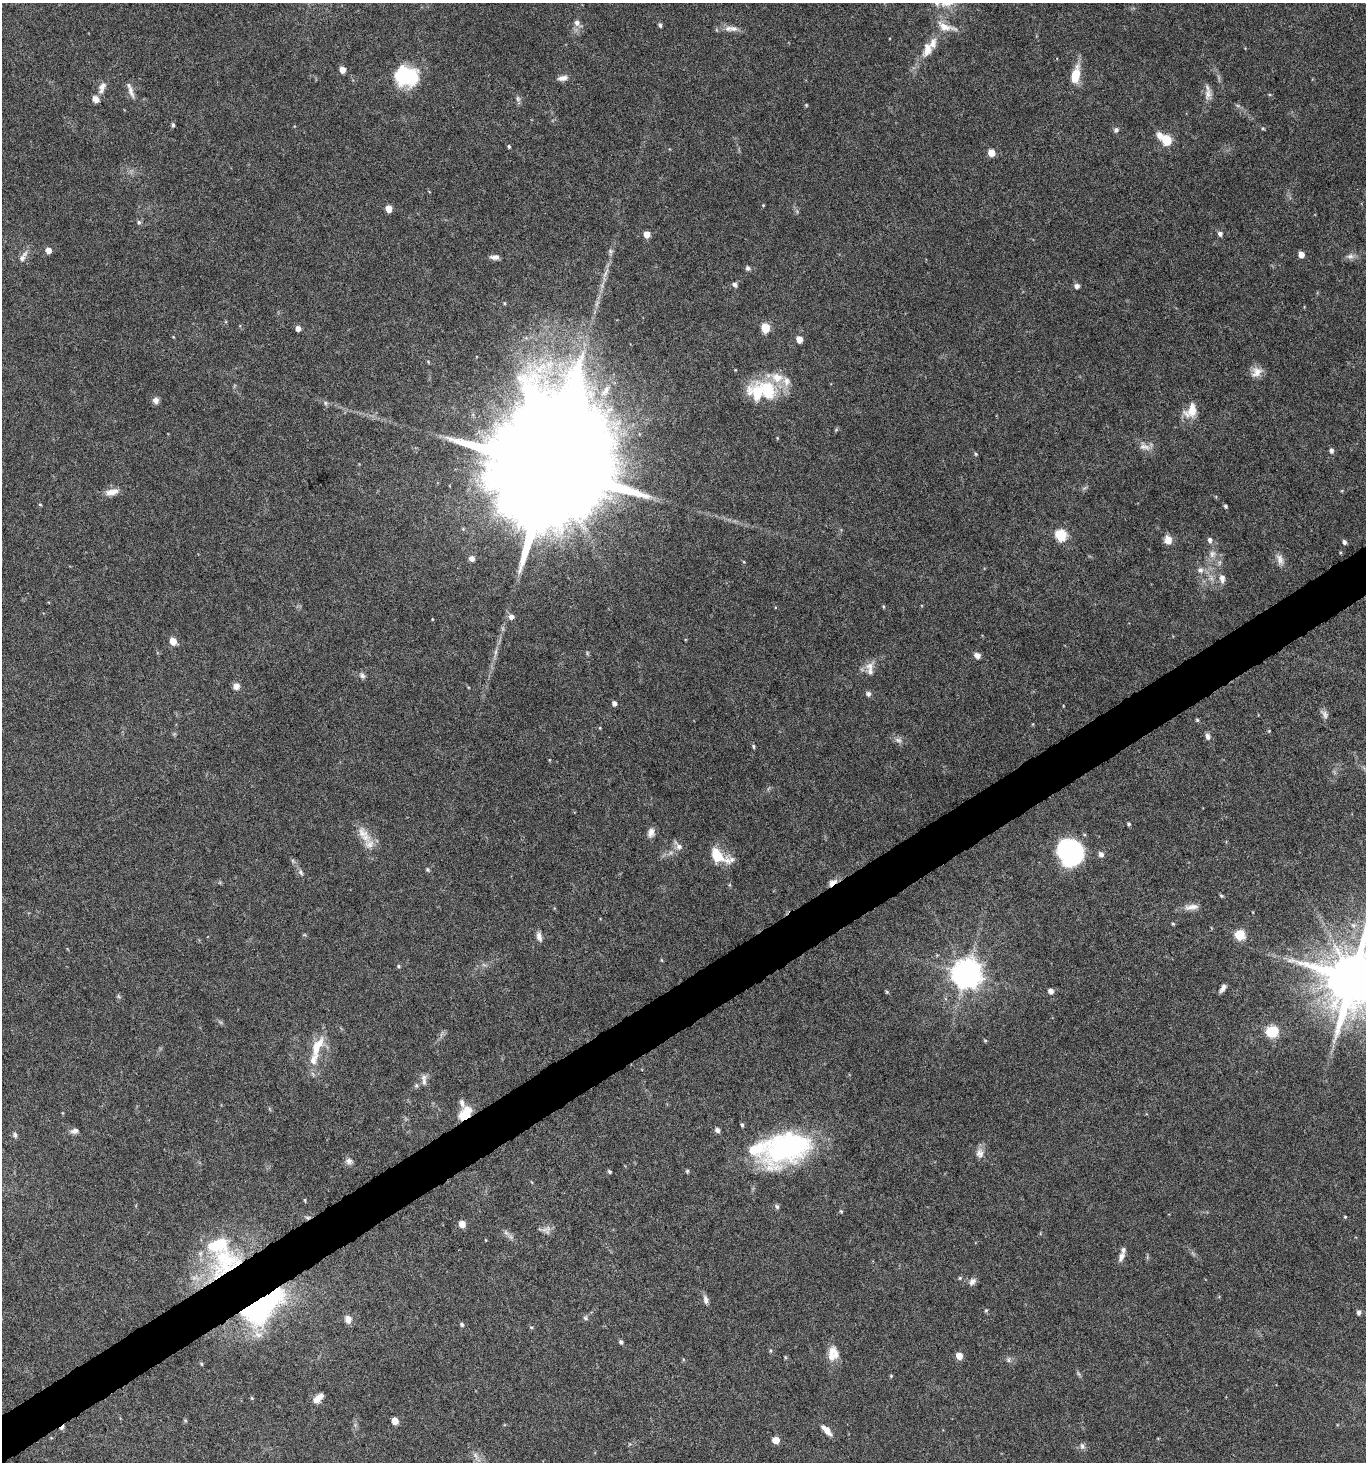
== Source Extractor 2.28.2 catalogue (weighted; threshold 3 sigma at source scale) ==
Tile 7 of 4 x 4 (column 3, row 2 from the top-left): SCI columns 2908-4271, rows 2923-4382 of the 5751 x 5852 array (HDU 1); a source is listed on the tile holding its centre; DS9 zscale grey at full resolution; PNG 1368 x 1464 px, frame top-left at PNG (2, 3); no overlay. Shown black and unused: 3% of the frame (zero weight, under 5 of 10 exposures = <1% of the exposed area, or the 3 px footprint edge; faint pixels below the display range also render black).
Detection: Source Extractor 2.28.2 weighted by HDU 2 'WHT'; one run over the whole footprint, this tile lists its part. Background 0.0317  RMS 0.0015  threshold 0.00604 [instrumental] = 3 sigma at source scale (4.09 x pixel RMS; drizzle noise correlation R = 1.36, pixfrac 0.8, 0.0396/0.0396 arcsec/px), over >= 5 px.
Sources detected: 170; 1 too faint to see at this stretch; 1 inside a brighter object's white glare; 1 cosmic-ray / hot-pixel residue — not listed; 12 inside a brighter listed object's ellipse — not listed separately; the other 155 listed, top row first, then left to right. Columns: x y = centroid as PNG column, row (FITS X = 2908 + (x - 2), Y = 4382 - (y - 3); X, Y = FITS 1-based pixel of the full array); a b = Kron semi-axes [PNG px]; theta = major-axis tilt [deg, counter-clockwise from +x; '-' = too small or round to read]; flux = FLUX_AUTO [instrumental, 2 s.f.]
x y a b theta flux
577 23 8 7 - 0.67
660 25 6 4 -62 0.29
946 27 28 9 -16 1.7
733 28 13 8 6 0.86
927 49 20 11 75 1.9
342 70 5 4 - 1.7
1075 75 20 9 80 3
407 76 26 20 -9 8
563 78 13 7 8 0.73
102 87 16 8 68 0.92
131 91 20 6 -75 0.85
1208 94 16 9 84 0.97
518 99 8 6 -75 0.38
806 105 5 4 - 0.14
173 125 6 4 -80 0.27
1263 129 5 3 - 0.14
1116 130 7 6 - 0.39
1159 135 11 8 -72 0.86
1167 140 6 5 - 8.3
509 147 5 4 - 0.2
991 152 5 5 - 2.2
763 205 4 4 - 0.12
388 209 5 5 - 1.7
139 222 6 5 - 0.25
647 234 5 5 - 1.6
1220 234 6 5 - 0.44
48 250 5 5 - 1.1
610 251 7 6 - 0.35
1301 254 5 4 - 1.2
1350 256 10 7 9 0.61
23 257 18 7 58 0.84
495 257 12 6 0 0.59
748 268 6 6 - 0.36
605 273 15 5 64 0.74
735 284 7 5 -62 0.39
1077 286 5 5 - 0.6
504 303 5 3 - 0.12
298 328 5 5 - 0.81
765 328 5 5 - 5.7
799 339 5 5 - 1.6
428 362 5 4 - 0.14
1256 372 14 12 39 1.3
786 381 14 10 -76 1.3
768 390 26 18 -70 5.9
605 391 18 8 59 1.4
155 400 8 7 - 0.59
325 403 6 4 -89 0.24
1191 410 20 13 60 2.3
836 430 6 4 19 0.16
1145 447 17 8 -15 1
1331 450 6 5 - 0.43
975 454 5 4 - 0.18
549 467 43 26 -68 9000
112 492 18 8 12 1.2
40 504 5 3 - 0.13
1225 506 4 3 - 0.25
1061 535 6 6 - 12
1168 540 10 7 -74 1.3
1210 540 7 6 - 0.44
1344 542 5 4 - 0.39
1212 554 11 8 83 0.87
472 559 7 7 - 0.57
1280 559 16 9 -70 0.93
1200 570 8 8 - 0.59
1211 578 7 4 -71 0.41
1222 579 12 8 -86 0.81
884 607 5 3 - 0.14
511 617 5 5 - 0.73
173 641 5 5 - 2.1
496 652 10 4 79 0.44
587 653 6 4 -73 0.18
977 655 7 6 - 0.68
869 666 13 10 36 1.1
362 676 9 6 -16 0.42
236 686 8 8 - 0.69
868 694 7 7 - 0.38
614 703 5 4 - 0.56
1324 714 14 7 -51 0.56
1197 720 4 4 - 0.18
1269 731 4 4 - 0.12
1208 736 8 6 -76 0.55
898 740 11 6 -15 0.55
753 746 5 4 - 0.22
1129 824 5 4 - 0.22
363 833 19 13 -52 1.9
651 833 12 8 77 0.8
679 847 9 8 - 0.7
1072 847 31 17 14 12
1101 854 6 6 - 0.57
718 856 25 12 -30 3.7
293 861 7 4 -71 0.22
427 869 5 5 - 0.22
301 872 9 5 -59 0.38
832 883 12 6 36 0.86
1221 896 6 4 -22 0.17
1192 907 21 8 7 1.1
1173 924 4 4 - 0.16
1240 935 5 5 - 8.7
539 937 12 6 -75 0.69
398 966 5 4 - 0.19
967 973 9 9 - 200
1353 978 16 15 - 1100
1223 988 8 4 56 0.62
1051 991 5 5 - 0.78
887 992 5 5 - 0.16
118 996 6 4 -71 0.2
1272 1032 10 9 - 4.5
985 1041 4 4 - 0.16
317 1046 31 12 63 3.2
424 1082 11 7 78 0.69
462 1103 12 6 -71 0.53
465 1114 17 10 50 2.9
742 1125 5 4 - 0.25
717 1130 5 5 - 0.55
74 1131 9 6 15 0.55
15 1135 7 5 -74 0.27
787 1147 57 34 23 25
980 1153 14 10 89 0.95
349 1161 9 9 - 0.57
609 1171 4 4 - 0.23
687 1171 5 5 - 0.19
305 1200 6 3 -82 0.15
777 1207 7 5 -58 0.3
841 1211 5 4 - 0.16
1345 1217 4 4 - 0.13
462 1224 5 5 - 1.7
544 1230 12 5 17 0.6
506 1233 8 5 -44 0.42
486 1240 4 3 - 0.1
1121 1257 14 6 66 0.72
226 1262 52 39 43 15
960 1278 5 4 - 0.16
972 1281 10 7 47 0.61
706 1300 11 6 -79 0.61
261 1308 51 25 36 27
986 1310 6 4 2 0.15
1359 1313 7 5 83 0.34
585 1318 6 5 - 0.26
348 1319 8 7 - 1.1
462 1324 5 4 - 0.27
531 1327 5 3 - 0.15
621 1342 5 5 - 0.34
832 1353 23 10 79 1.7
959 1356 5 5 - 1.7
785 1357 6 3 -72 0.14
1008 1360 7 4 -90 0.28
202 1364 5 3 - 0.16
891 1376 4 4 - 0.14
252 1398 5 4 - 0.14
318 1398 14 7 40 1.2
395 1421 5 5 - 2.1
826 1430 15 6 -45 1.2
776 1440 5 5 - 2.4
1082 1446 9 6 -71 0.46
476 1455 10 6 -59 0.59
Overlapping masked pixels (flux is a lower limit): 4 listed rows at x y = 832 883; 465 1114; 226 1262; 261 1308
Isophote crosses this tile's border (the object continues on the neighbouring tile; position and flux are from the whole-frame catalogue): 1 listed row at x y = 1353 978